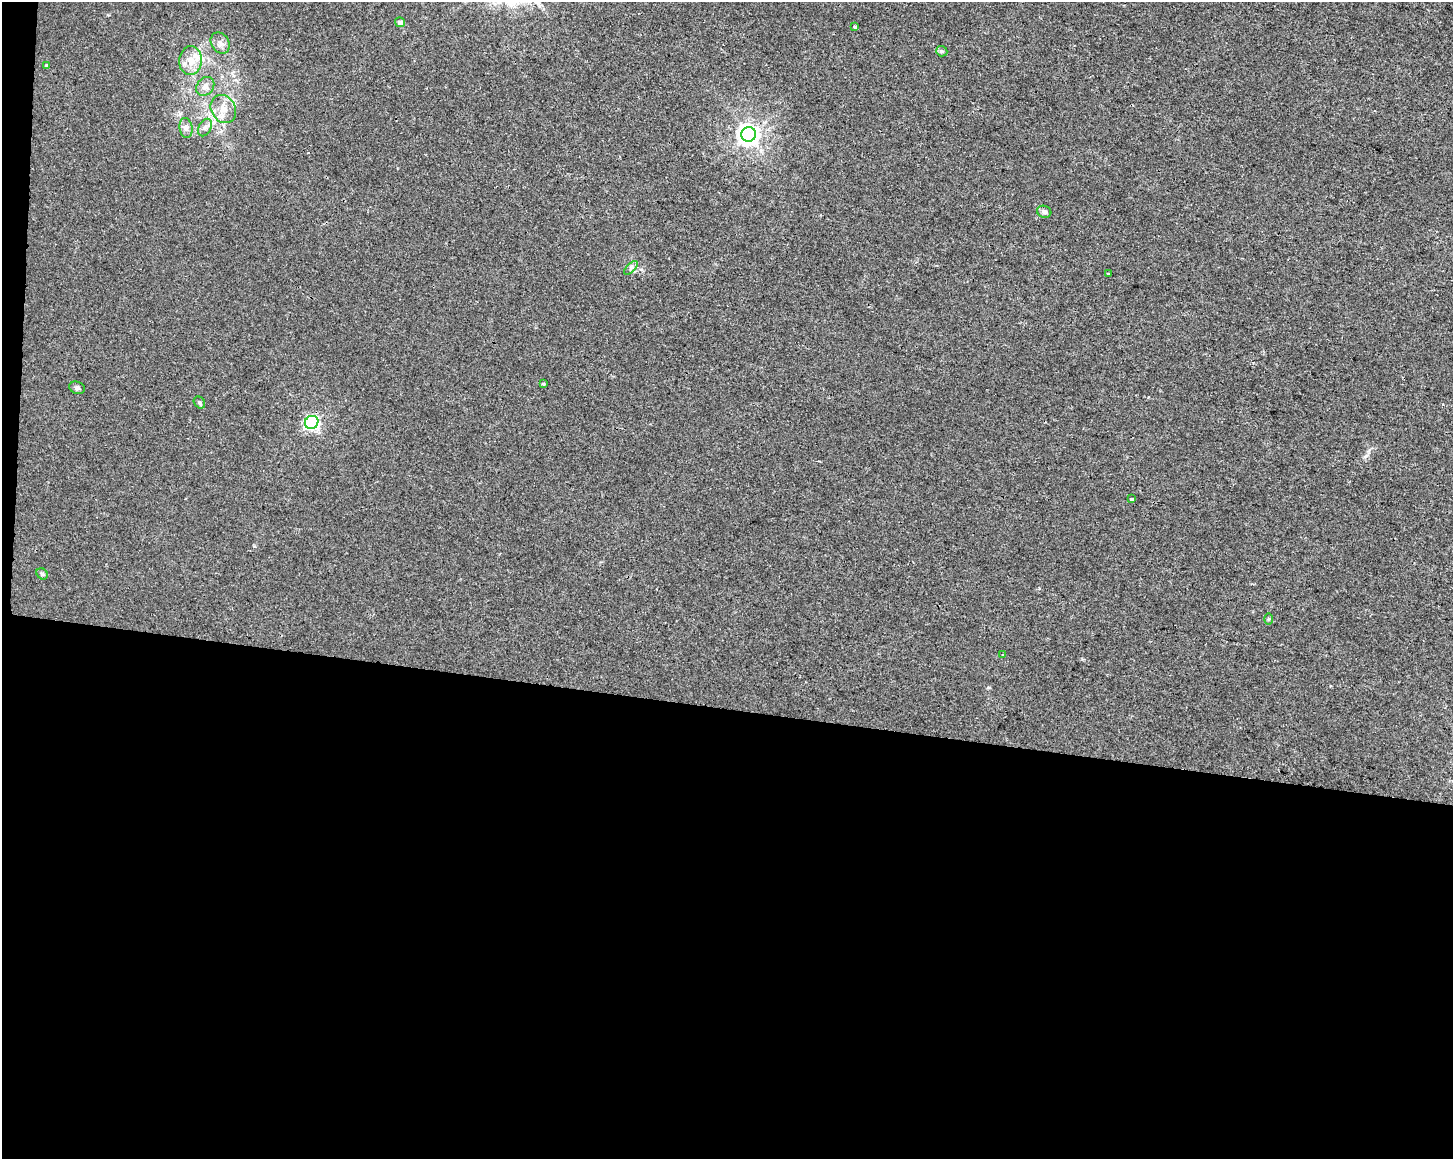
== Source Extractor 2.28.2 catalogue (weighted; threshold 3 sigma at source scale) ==
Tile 10 of 3 x 4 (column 1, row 4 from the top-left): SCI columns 284-1734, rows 1-1157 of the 4863 x 4635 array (HDU 1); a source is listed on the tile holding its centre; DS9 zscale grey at full resolution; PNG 1455 x 1161 px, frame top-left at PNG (2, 2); each listed source drawn as its Kron ellipse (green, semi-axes under 4 px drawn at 4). Shown black and unused: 40% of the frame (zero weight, under 2 of 3 exposures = <1% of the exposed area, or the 3 px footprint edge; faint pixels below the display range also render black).
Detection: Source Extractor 2.28.2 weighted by HDU 2 'WHT'; one run over the whole footprint, this tile lists its part. Background 0.00708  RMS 0.0047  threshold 0.021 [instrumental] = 3 sigma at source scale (4.5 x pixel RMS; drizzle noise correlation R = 1.50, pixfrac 1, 0.0396/0.0396 arcsec/px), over >= 5 px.
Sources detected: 23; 1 inside a brighter listed object's ellipse — not listed separately; the other 22 listed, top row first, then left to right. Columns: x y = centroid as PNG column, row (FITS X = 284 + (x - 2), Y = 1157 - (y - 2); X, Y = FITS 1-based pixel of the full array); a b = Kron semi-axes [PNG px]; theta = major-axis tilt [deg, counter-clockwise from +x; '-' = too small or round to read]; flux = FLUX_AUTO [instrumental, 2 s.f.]
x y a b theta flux
400 22 5 5 - 1.8
855 27 4 3 - 1.6
220 43 11 9 -56 2.7
942 51 6 5 - 0.79
191 61 14 11 86 6.3
47 66 4 3 - 0.74
205 86 10 8 53 2.7
223 109 15 12 -59 5.5
205 127 9 6 63 1.6
186 128 10 6 -81 1.8
749 134 7 7 - 310
1044 212 7 6 - 1.4
631 268 8 3 45 0.93
1108 274 3 3 - 0.47
543 384 3 3 - 0.83
77 388 8 6 -18 1.2
199 402 6 5 - 1
312 422 7 6 - 100
1131 499 4 3 - 3.4
42 574 6 5 - 0.76
1268 619 6 4 89 0.57
1002 655 3 2 - 0.34
Unlisted compact peaks at least as high as the median listed source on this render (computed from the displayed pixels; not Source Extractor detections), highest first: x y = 1366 456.